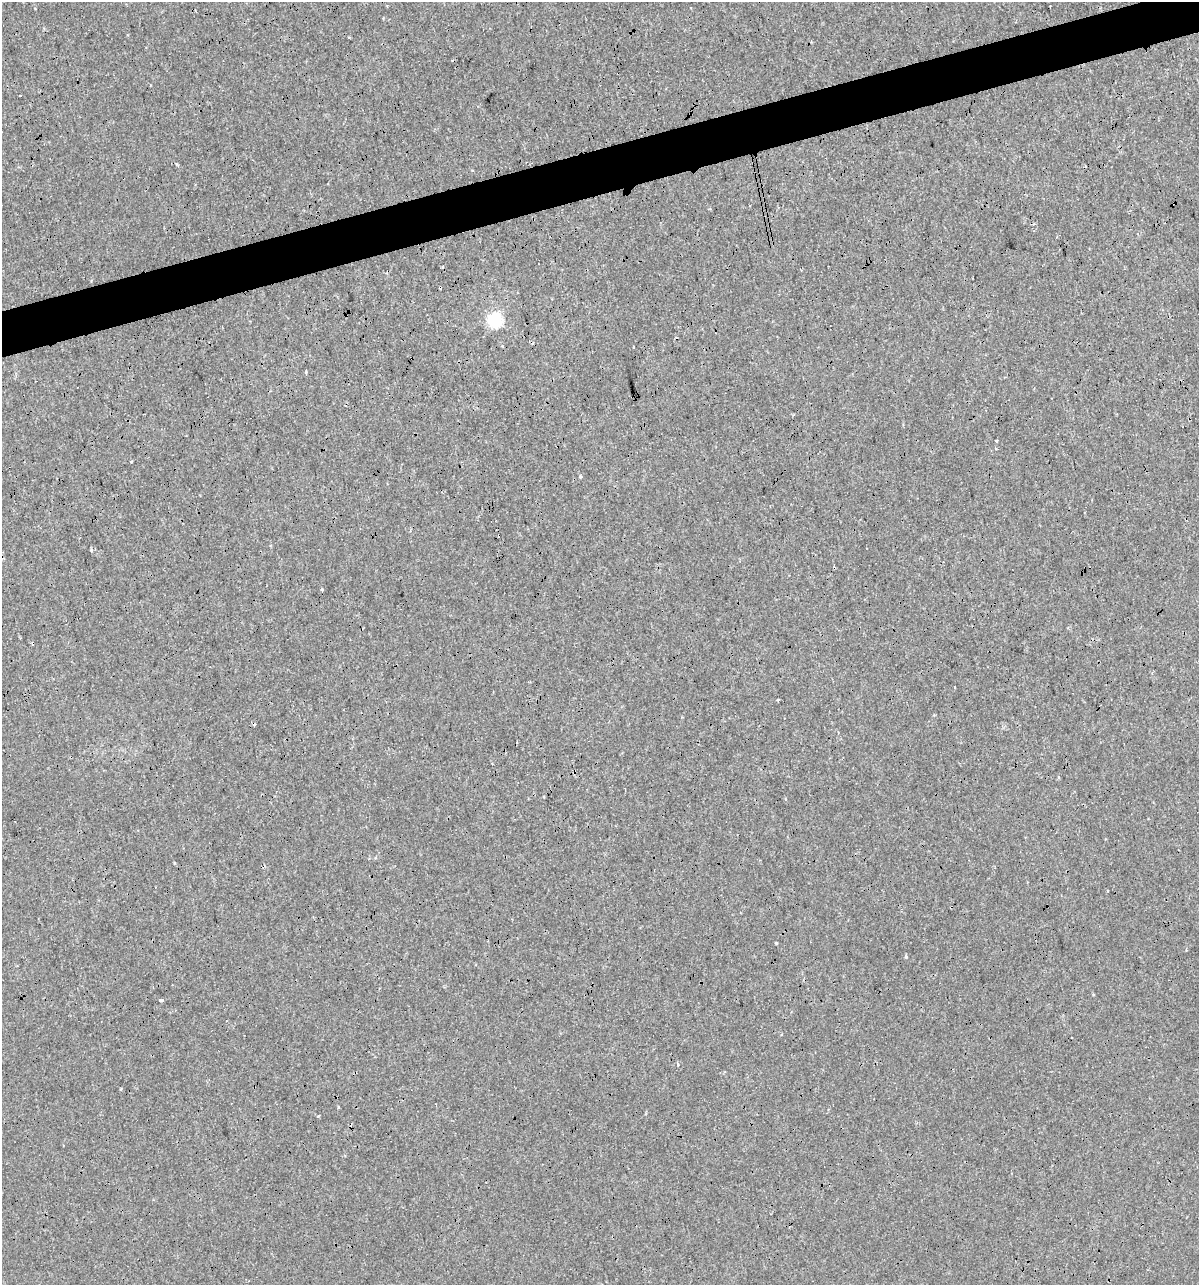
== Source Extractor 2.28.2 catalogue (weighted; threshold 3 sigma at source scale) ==
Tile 10 of 4 x 4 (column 2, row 3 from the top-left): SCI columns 1244-2440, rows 1284-2566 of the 4930 x 5132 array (HDU 1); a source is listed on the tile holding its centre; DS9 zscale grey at full resolution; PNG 1201 x 1287 px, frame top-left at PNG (2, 2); no overlay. Shown black and unused: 4% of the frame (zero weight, under 3 of 4 exposures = <1% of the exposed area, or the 3 px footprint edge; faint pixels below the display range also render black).
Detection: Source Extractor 2.28.2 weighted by HDU 2 'WHT'; one run over the whole footprint, this tile lists its part. Background 1.50e-04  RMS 0.0017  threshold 0.00779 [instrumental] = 3 sigma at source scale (4.5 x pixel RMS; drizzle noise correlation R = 1.50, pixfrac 1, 0.0396/0.0396 arcsec/px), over >= 5 px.
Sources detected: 18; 6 cosmic-ray / hot-pixel residue — not listed; the other 12 listed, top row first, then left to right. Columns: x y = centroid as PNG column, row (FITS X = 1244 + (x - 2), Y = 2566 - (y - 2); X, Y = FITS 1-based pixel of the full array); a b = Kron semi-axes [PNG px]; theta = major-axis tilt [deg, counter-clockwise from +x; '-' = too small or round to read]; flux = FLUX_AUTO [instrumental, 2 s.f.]
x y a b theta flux
349 37 3 3 - 0.24
20 95 3 2 - 0.44
495 320 6 6 - 38
306 372 4 4 - 0.17
996 441 4 3 - 0.52
131 461 3 3 - 0.33
580 477 5 4 - 0.19
322 589 4 3 - 0.24
778 700 4 2 - 0.17
776 943 3 3 - 0.14
906 957 5 4 - 0.25
161 1000 4 3 - 0.85
Unlisted compact peaks at least as high as the median listed source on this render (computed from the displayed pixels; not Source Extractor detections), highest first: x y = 91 550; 318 1116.